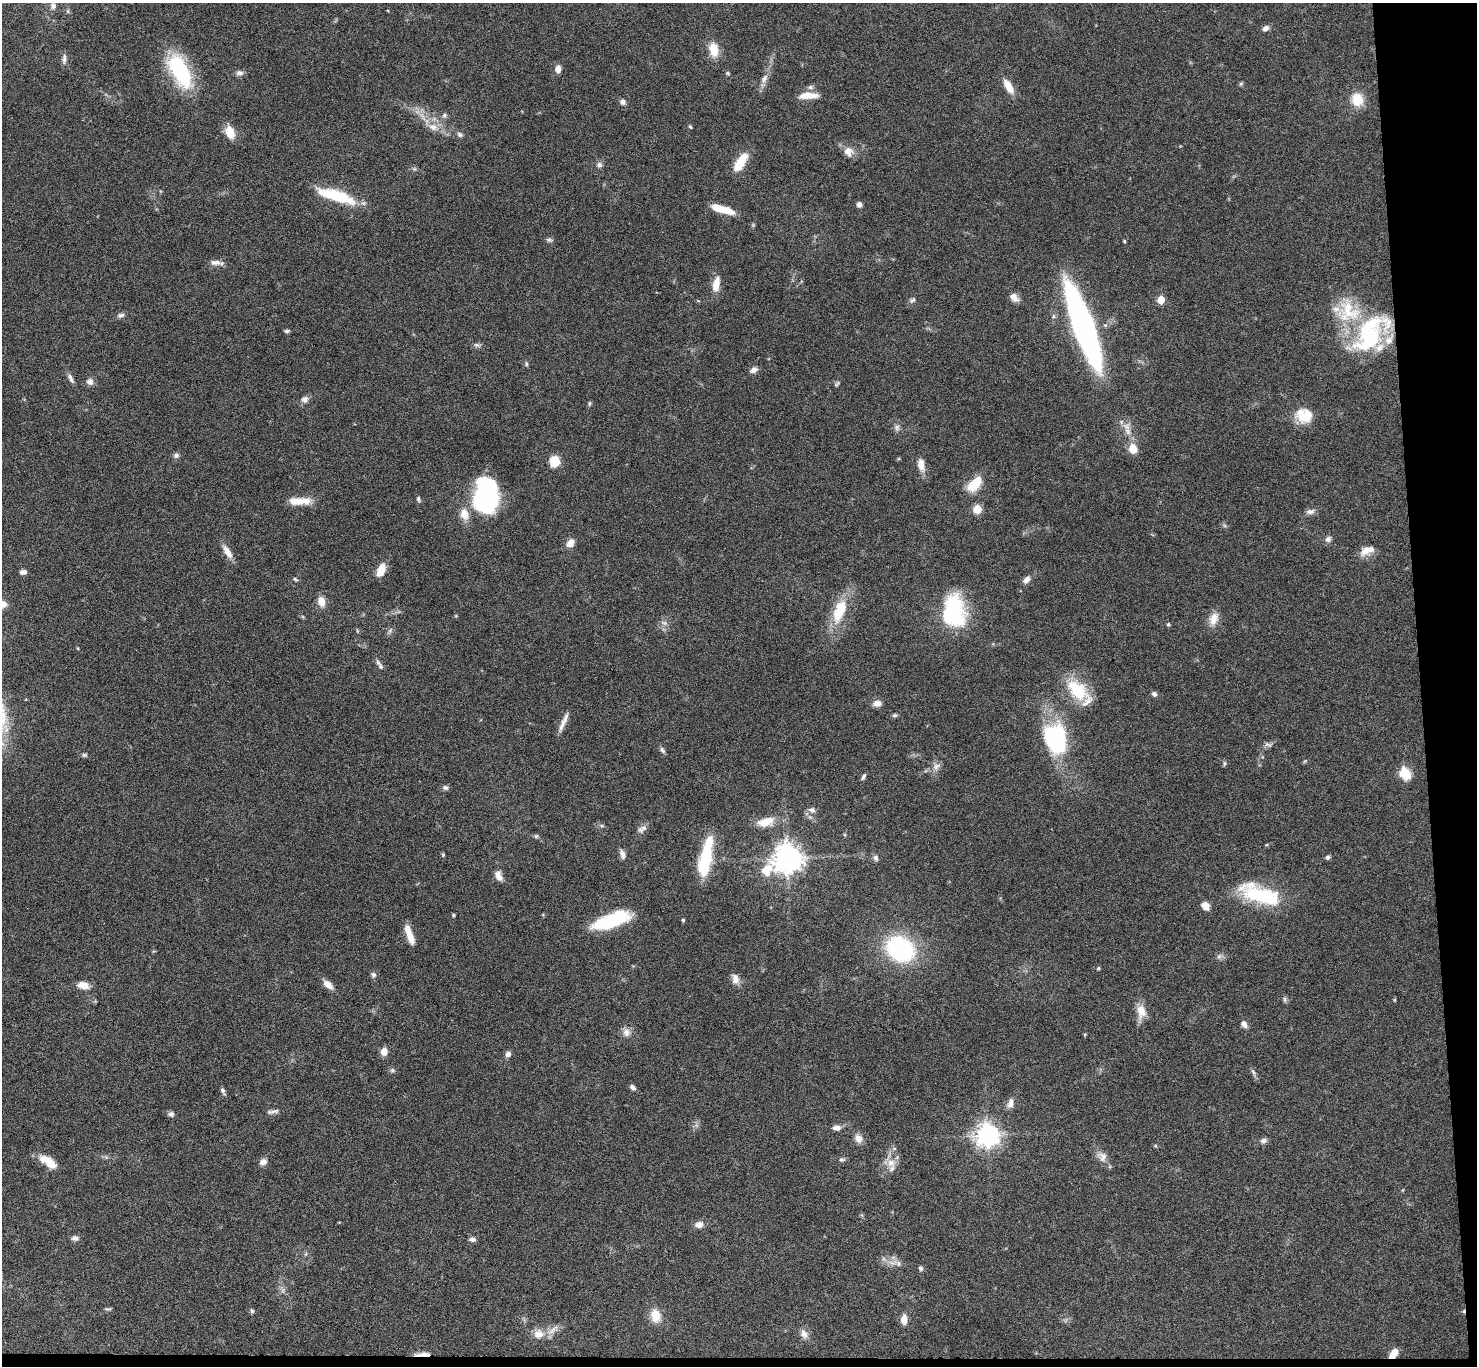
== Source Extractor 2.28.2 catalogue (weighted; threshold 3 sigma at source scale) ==
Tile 9 of 3 x 3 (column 3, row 3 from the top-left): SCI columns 2953-4427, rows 182-1545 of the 4427 x 4397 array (HDU 1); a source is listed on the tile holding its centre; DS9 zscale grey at full resolution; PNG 1479 x 1368 px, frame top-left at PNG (2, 3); no overlay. Shown black and unused: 5% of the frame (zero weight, under 4 of 8 exposures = <1% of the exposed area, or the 3 px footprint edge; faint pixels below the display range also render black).
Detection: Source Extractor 2.28.2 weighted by HDU 2 'WHT'; one run over the whole footprint, this tile lists its part. Background 0.0434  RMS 0.0035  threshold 0.0145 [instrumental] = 3 sigma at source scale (4.09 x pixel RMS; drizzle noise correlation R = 1.36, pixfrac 0.8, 0.05/0.05 arcsec/px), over >= 5 px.
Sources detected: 174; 1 too faint to see at this stretch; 4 inside a brighter object's white glare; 2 cosmic-ray / hot-pixel residue — not listed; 10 inside a brighter listed object's ellipse — not listed separately; the other 157 listed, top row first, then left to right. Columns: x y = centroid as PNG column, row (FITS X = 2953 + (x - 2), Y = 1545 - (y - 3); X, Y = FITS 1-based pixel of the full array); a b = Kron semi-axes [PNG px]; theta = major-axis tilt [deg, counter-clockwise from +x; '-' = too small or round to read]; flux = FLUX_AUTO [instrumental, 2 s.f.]
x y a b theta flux
53 6 9 8 - 1.6
68 11 6 4 -89 0.5
1265 28 9 6 32 1.4
714 49 18 11 -79 5.3
64 59 14 5 86 1.3
558 69 8 7 - 2
180 71 37 16 -62 31
240 73 10 7 -2 1.3
728 73 6 4 -23 0.46
764 79 14 7 62 2.1
1241 84 6 4 1 0.48
810 87 8 6 -1 0.89
1009 87 19 8 -60 4.5
808 95 24 7 3 4.4
1357 99 12 10 -82 8.5
623 102 8 7 - 1.1
444 116 8 6 59 0.88
433 127 13 9 -21 3.1
690 127 4 4 - 0.55
230 132 16 10 -67 4.9
460 135 8 6 -35 0.87
848 152 13 12 - 3
743 157 15 9 44 4.7
599 165 9 7 -16 1.1
336 195 42 11 -17 17
859 204 6 6 - 1.1
722 209 26 7 -17 7.2
549 240 8 6 -18 0.77
1124 241 3 3 - 0.41
216 262 16 6 -2 1.9
716 284 18 8 79 4.4
1014 297 13 8 -44 2.4
913 300 9 6 48 0.93
1161 300 5 5 - 8.6
1348 311 34 32 -62 17
121 315 10 6 12 1.1
1083 326 64 14 -70 180
287 331 7 4 6 0.67
1368 332 49 24 27 26
477 345 10 5 -15 0.93
526 364 7 5 -72 0.55
753 370 10 7 26 1.6
70 378 14 5 -61 1.3
90 381 9 9 - 1.5
837 384 8 4 54 0.55
305 399 10 9 - 1.5
589 403 6 5 - 0.5
1301 415 22 15 -79 6
1127 427 13 10 -62 2.9
897 428 9 7 -86 1.2
1133 449 11 9 -81 4.5
176 455 7 6 - 1.1
554 461 10 9 - 7.3
921 465 14 7 -78 3.6
974 484 19 10 46 8.6
486 494 25 20 -71 42
418 499 7 5 -74 0.68
299 501 29 9 1 5.6
977 509 5 5 - 13
1310 512 13 7 8 1.4
464 514 15 10 -72 4
1328 539 8 8 - 1.2
570 543 9 7 55 3.1
1365 551 14 11 41 3.4
228 552 20 8 -58 3.1
381 570 15 8 65 5
23 572 7 5 3 1.2
295 579 7 4 -24 0.53
1026 580 11 7 45 1.6
321 602 11 8 -76 3.5
3 604 7 7 - 2.1
953 611 29 21 89 39
840 612 30 16 76 12
1213 619 18 11 68 3.7
664 623 10 6 -21 1.1
1168 624 5 4 - 0.57
378 662 9 4 -65 0.83
1077 690 33 20 -43 14
1154 694 6 5 - 1.1
877 703 9 7 6 2.2
895 715 7 5 14 0.6
564 722 28 5 66 2.5
1055 738 33 24 -77 34
1268 745 11 6 -17 1
662 750 9 6 -47 0.87
84 755 8 5 0 0.61
1224 763 6 5 - 0.58
936 766 12 9 26 1.9
1406 774 7 6 - 21
863 777 9 4 59 0.73
445 788 8 6 -15 0.94
812 810 9 7 -13 1.4
766 822 25 12 14 5.6
602 826 6 4 -18 0.51
642 829 15 7 35 1.6
845 835 5 3 - 0.35
536 836 6 5 - 0.54
622 854 13 6 -72 1.5
443 855 5 4 - 0.42
1328 857 6 6 - 0.73
705 858 40 11 79 21
787 858 9 8 - 490
876 858 8 6 -75 0.99
767 870 23 14 52 9.5
499 876 13 8 -67 2.3
1260 895 49 18 -20 26
1205 906 10 8 -50 2.6
453 915 4 4 - 0.46
683 920 4 4 - 0.41
611 921 38 12 20 22
410 935 21 6 -70 4.8
900 949 21 17 -30 53
1219 956 8 7 - 1
1098 968 5 4 - 0.43
373 975 7 6 - 0.96
735 979 14 9 -75 2.2
83 985 12 7 -12 3.4
328 985 11 7 -40 3
1285 999 9 4 -89 0.66
1394 1000 4 3 - 0.37
1141 1011 18 11 -87 4.5
1244 1024 9 6 -55 1.6
626 1032 11 10 - 2.1
384 1051 7 6 - 3.2
508 1054 8 7 - 1.2
392 1070 6 5 - 0.66
1253 1073 11 5 -58 0.92
632 1087 8 5 -46 1
223 1091 10 5 -62 0.86
1010 1103 13 8 71 2.2
273 1111 18 5 8 1.3
171 1114 8 7 - 0.98
836 1128 12 7 2 1.7
987 1135 8 8 - 300
858 1138 12 9 -61 2.3
1264 1140 8 6 19 1.3
1102 1156 15 12 -46 2.8
106 1157 5 5 - 0.59
842 1160 9 6 0 0.81
263 1162 9 7 33 1.8
891 1163 13 12 - 3.4
50 1164 23 11 -42 4.7
699 1225 9 6 4 2.6
75 1238 10 6 4 1.2
472 1239 8 6 -8 1.2
898 1263 9 8 - 1.4
921 1268 6 5 - 0.72
283 1290 7 4 72 0.79
107 1309 10 3 -1 0.5
252 1311 6 5 - 0.63
655 1316 16 12 -79 4.9
904 1320 11 6 88 3
552 1330 20 7 44 2.5
538 1334 14 12 -2 3.5
804 1334 14 9 -56 2.2
1395 1352 7 7 - 6.3
425 1354 13 5 -6 2.6
Overlapping masked pixels (flux is a lower limit): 1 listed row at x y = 425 1354
Isophote crosses this tile's border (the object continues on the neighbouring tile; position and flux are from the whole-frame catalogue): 1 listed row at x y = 3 604